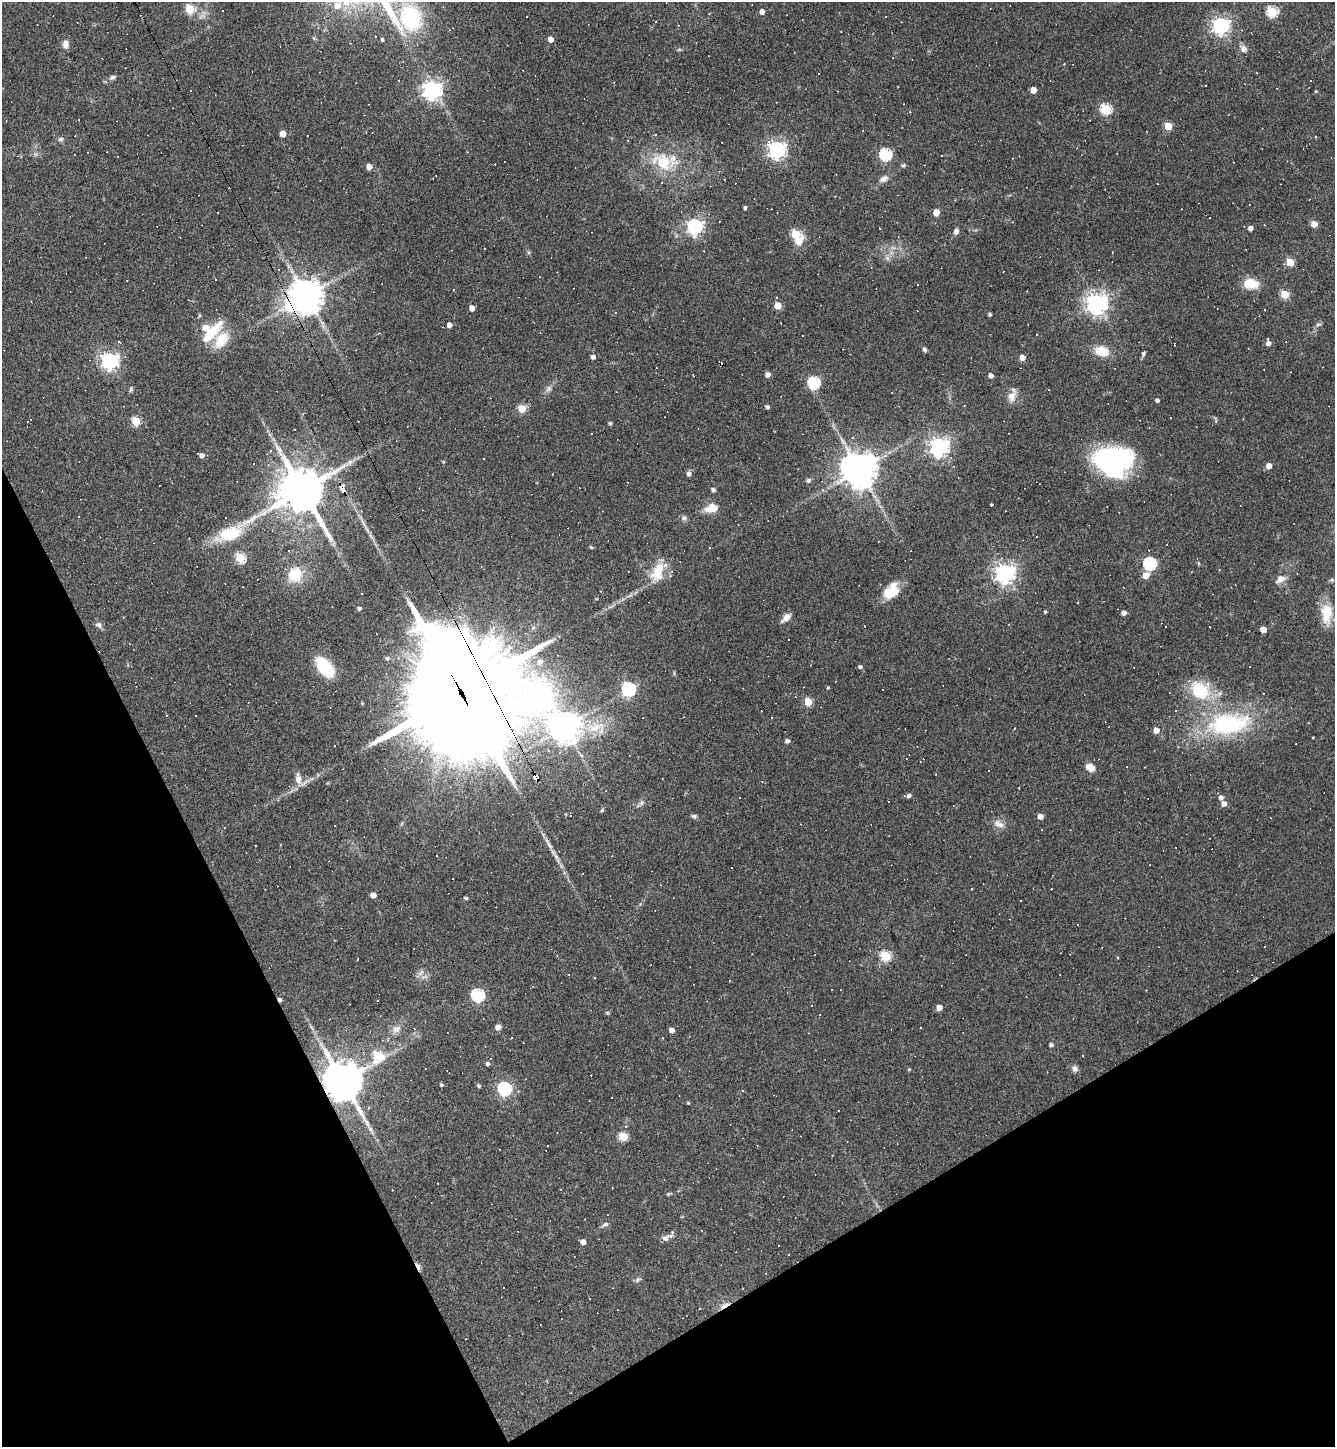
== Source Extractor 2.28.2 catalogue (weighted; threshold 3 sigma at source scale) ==
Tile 14 of 4 x 4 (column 2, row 4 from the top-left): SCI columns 1621-2953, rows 1-1445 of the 5771 x 5780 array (HDU 1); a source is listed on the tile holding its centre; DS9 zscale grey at full resolution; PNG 1337 x 1449 px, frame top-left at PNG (2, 2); no overlay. Shown black and unused: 24% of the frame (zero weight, under 3 of 4 exposures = <1% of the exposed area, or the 3 px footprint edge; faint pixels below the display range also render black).
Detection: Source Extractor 2.28.2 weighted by HDU 2 'WHT'; one run over the whole footprint, this tile lists its part. Background 0.055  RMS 0.005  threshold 0.0227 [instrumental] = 3 sigma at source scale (4.5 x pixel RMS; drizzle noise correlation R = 1.50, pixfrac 1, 0.05/0.05 arcsec/px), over >= 5 px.
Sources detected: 315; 1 inside a brighter object's white glare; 116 cosmic-ray / hot-pixel residue — not listed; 9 inside a brighter listed object's ellipse — not listed separately; the other 189 listed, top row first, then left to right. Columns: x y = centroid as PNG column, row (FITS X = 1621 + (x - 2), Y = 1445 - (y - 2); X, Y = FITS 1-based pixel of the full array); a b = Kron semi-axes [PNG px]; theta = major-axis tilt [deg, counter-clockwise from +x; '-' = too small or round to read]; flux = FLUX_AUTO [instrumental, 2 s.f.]
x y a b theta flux
189 9 5 5 - 28
223 11 3 3 - 1.6
762 12 4 4 - 3.1
1272 12 5 5 - 41
526 16 3 3 - 1.1
411 18 19 15 -64 50
1221 26 6 6 - 190
376 36 3 2 - 0.48
550 39 4 4 - 4.2
382 40 4 3 - 0.79
66 44 11 8 90 2.8
1244 49 9 9 - 2.5
112 77 8 5 18 1.4
432 90 7 7 - 250
1033 90 5 4 - 6.3
1106 109 5 5 - 41
1168 126 5 5 - 16
283 134 4 4 - 7.1
61 139 7 5 14 1.2
1077 148 3 3 - 0.52
777 149 7 6 - 210
885 154 6 5 - 59
664 162 38 24 -12 23
903 165 6 5 - 0.77
369 167 5 4 - 4.6
884 179 14 8 27 2.5
1310 199 2 2 - 0.29
745 208 4 3 - 0.8
1181 209 2 2 - 0.27
218 212 3 2 - 0.65
936 213 5 4 - 7.4
1209 218 2 2 - 0.41
1314 224 5 4 - 8
695 226 6 6 - 150
879 228 2 2 - 0.49
1250 228 5 4 - 2.4
956 231 7 5 70 2.1
795 234 5 5 - 25
799 241 10 8 42 5.7
1112 252 2 2 - 0.4
887 258 7 5 -46 1.2
1290 262 5 5 - 15
215 279 3 3 - 4.6
127 280 2 2 - 0.28
1251 284 17 11 -1 10
453 290 3 2 - 0.44
1285 294 5 5 - 19
306 296 10 9 - 940
776 298 3 3 - 3
1097 303 7 7 - 370
777 306 5 5 - 11
472 308 4 4 - 3.4
1264 310 3 2 - 0.37
615 312 3 3 - 0.47
990 314 3 3 - 0.95
1318 324 9 3 14 0.88
449 325 4 4 - 3.3
209 335 36 12 49 13
221 340 20 12 53 12
119 342 6 3 -43 0.57
1268 343 7 4 -78 2.6
1174 344 3 2 - 0.36
925 349 6 4 -58 1.1
1102 351 15 10 -14 9.9
1143 354 7 5 61 1
593 357 4 4 - 2.2
1022 358 4 4 - 5.1
109 361 6 6 - 190
767 374 5 4 - 2.8
991 376 4 4 - 2.3
814 383 6 6 - 58
131 389 8 5 80 0.92
549 389 9 7 54 1.9
1012 395 18 9 72 4
1157 400 4 3 - 1.4
767 407 4 4 - 1.3
522 409 5 5 - 17
136 421 5 5 - 20
610 423 5 4 - 0.64
294 430 3 2 - 0.66
852 437 4 3 - 0.56
939 446 7 7 - 270
201 455 4 4 - 2.7
885 456 6 5 - 1.6
484 458 3 2 - 0.39
1113 461 37 27 -3 93
1269 466 5 4 - 4.2
859 470 10 10 - 1100
689 474 6 5 - 1.5
809 480 6 6 - 1.2
342 489 7 4 -63 70
301 490 29 16 31 1700
713 490 4 4 - 1.4
823 490 5 5 - 0.79
992 505 3 3 - 4.4
712 508 13 8 10 8.5
361 511 3 3 - 0.33
684 518 6 6 - 1.2
217 539 10 8 -15 3.6
591 547 5 3 - 0.5
710 547 3 3 - 0.48
240 558 5 5 - 32
1150 563 6 6 - 72
658 571 28 15 63 12
1005 573 7 7 - 290
295 574 19 17 56 12
1146 575 6 5 - 5.6
1280 579 13 9 35 3.6
1332 580 6 5 - 0.77
892 592 22 14 25 11
359 608 4 4 - 1.2
1045 612 3 3 - 0.66
1124 613 4 4 - 2.4
1327 613 24 12 90 12
786 618 13 6 42 3
98 625 9 7 -36 1.8
1165 627 3 3 - 0.73
1263 629 5 4 - 5.8
788 640 3 3 - 1
387 658 6 5 - 1.3
540 662 6 6 - 2.4
325 667 17 8 -50 41
860 667 5 4 - 1.1
828 688 4 3 - 0.57
628 689 6 6 - 97
1200 690 18 14 -44 25
461 693 49 36 -55 13000
808 702 5 5 - 15
196 716 2 2 - 0.33
771 718 2 2 - 0.41
1228 724 58 28 7 60
564 727 11 10 - 610
596 727 30 17 0 15
1156 730 4 4 - 5
787 741 4 4 - 1.7
335 746 3 2 - 0.46
1090 767 11 8 -32 3.9
535 777 6 4 -57 170
298 779 15 8 -83 4.1
450 787 3 3 - 0.49
1018 787 3 2 - 0.6
909 795 5 4 - 1.2
1221 798 5 5 - 1.7
641 803 7 5 46 1.3
1224 804 5 5 - 2.8
602 810 6 4 47 0.61
694 816 7 5 -5 1.1
1040 816 4 4 - 3.7
998 824 16 9 -27 3.6
280 844 3 2 - 0.36
549 845 12 5 -55 2
373 895 4 4 - 3.8
465 898 3 3 - 0.97
885 956 5 5 - 34
357 959 3 3 - 1.4
425 977 10 4 13 1.5
594 977 3 2 - 0.66
533 986 3 3 - 0.51
478 995 6 6 - 66
280 1000 4 3 - 1.4
812 1005 3 2 - 0.29
939 1008 4 4 - 4.4
498 1027 6 5 - 2.3
396 1029 13 10 44 3.5
671 1030 4 4 - 2.7
663 1038 3 3 - 0.56
1051 1045 4 4 - 1.3
377 1056 6 6 - 27
1083 1056 3 2 - 0.35
487 1064 4 4 - 1.3
909 1069 4 4 - 0.5
1075 1069 8 7 - 1.7
342 1081 13 11 -59 1400
441 1085 4 4 - 0.87
478 1086 5 4 - 0.76
504 1089 6 6 - 100
743 1090 3 3 - 0.62
688 1103 4 3 - 0.52
370 1129 10 6 -49 1.9
623 1136 5 5 - 23
668 1194 5 4 - 0.6
605 1224 9 5 22 1.4
702 1230 3 2 - 0.39
666 1238 15 7 27 2.5
583 1242 4 4 - 3.3
778 1246 3 3 - 5.5
418 1266 10 4 -64 6.2
637 1280 8 5 48 1.1
725 1305 15 5 31 3.9
Overlapping masked pixels (flux is a lower limit): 9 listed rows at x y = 306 296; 342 489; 301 490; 461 693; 535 777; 280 1000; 342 1081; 418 1266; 725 1305